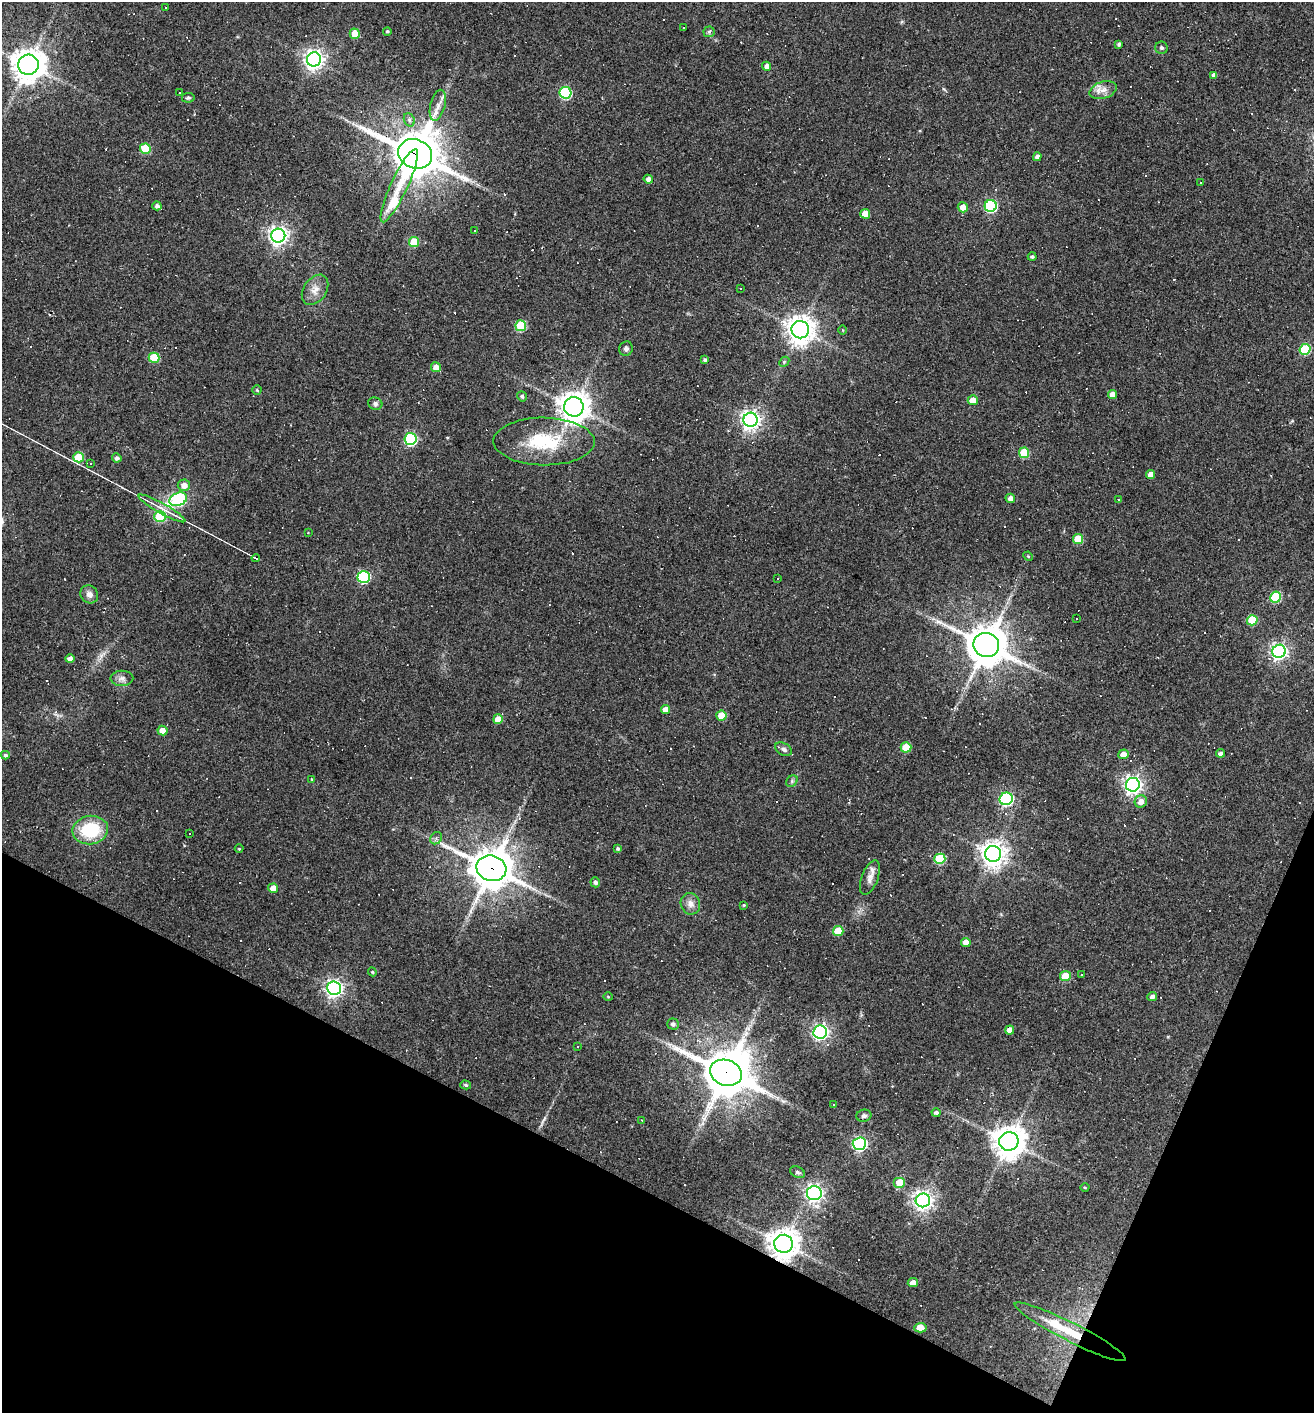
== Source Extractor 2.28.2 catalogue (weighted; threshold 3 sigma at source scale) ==
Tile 15 of 4 x 4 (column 3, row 4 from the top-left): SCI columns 2761-4072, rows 1-1411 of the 5657 x 5645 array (HDU 1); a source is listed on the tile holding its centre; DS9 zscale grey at full resolution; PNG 1316 x 1415 px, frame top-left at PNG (2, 2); each listed source drawn as its Kron ellipse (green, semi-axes under 4 px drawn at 4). Shown black and unused: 20% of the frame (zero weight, under 2 of 3 exposures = <1% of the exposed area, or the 3 px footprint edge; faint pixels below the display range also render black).
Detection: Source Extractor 2.28.2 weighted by HDU 2 'WHT'; one run over the whole footprint, this tile lists its part. Background 0.062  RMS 0.0075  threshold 0.0338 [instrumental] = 3 sigma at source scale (4.5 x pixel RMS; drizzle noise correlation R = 1.50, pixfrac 1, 0.05/0.05 arcsec/px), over >= 5 px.
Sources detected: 200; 1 inside a brighter object's white glare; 64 cosmic-ray / hot-pixel residue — neither listed nor drawn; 3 inside a brighter listed object's ellipse — not listed separately; the other 132 listed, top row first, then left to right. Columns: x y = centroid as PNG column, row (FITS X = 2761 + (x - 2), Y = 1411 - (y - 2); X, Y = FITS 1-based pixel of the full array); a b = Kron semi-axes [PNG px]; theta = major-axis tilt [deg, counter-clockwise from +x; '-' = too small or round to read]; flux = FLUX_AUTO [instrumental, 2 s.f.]
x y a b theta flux
165 8 3 2 - 0.84
683 27 3 3 - 0.55
387 31 4 4 - 1
709 32 5 5 - 1.3
355 34 5 5 - 15
1119 44 4 3 - 1.7
1161 48 6 6 - 1.4
314 59 7 7 - 390
28 65 10 10 - 1200
767 66 4 4 - 3.8
1214 75 4 4 - 3.8
1103 90 14 8 17 5.5
179 93 3 3 - 0.94
565 93 6 6 - 72
188 98 6 5 - 1.2
438 105 16 7 75 5.1
409 120 7 5 -69 1.8
145 149 5 5 - 29
415 154 17 14 -25 2700
1037 157 4 4 - 2.6
648 179 4 4 - 3.6
1200 183 3 3 - 1.2
399 186 40 8 65 15
157 206 4 4 - 2.4
991 206 6 6 - 94
963 207 5 5 - 6.9
865 214 5 5 - 10
474 230 3 2 - 0.9
278 236 7 7 - 350
414 242 5 5 - 25
1032 257 4 4 - 1.3
740 289 3 2 - 0.85
315 290 17 11 55 7
521 326 5 5 - 38
800 330 9 8 - 840
843 330 5 3 - 0.64
626 349 7 6 - 2.2
1305 349 5 5 - 43
154 358 5 5 - 26
705 360 4 4 - 1.5
784 362 6 4 47 0.99
436 367 5 5 - 6.4
257 390 4 4 - 0.79
1112 394 4 4 - 5.6
522 396 5 4 - 1.2
973 400 5 5 - 8.6
375 404 7 6 - 2.1
574 407 10 9 - 940
751 420 7 7 - 360
410 439 6 6 - 92
544 441 50 24 -1 43
1024 453 5 5 - 26
78 457 5 5 - 23
117 458 4 4 - 2.1
90 464 3 3 - 1.9
1150 475 4 4 - 5.5
184 485 6 6 - 5.3
1010 498 5 4 - 3.7
178 499 9 6 22 79
1118 499 3 2 - 0.6
162 508 26 5 -29 7.2
160 516 6 5 - 37
308 532 3 2 - 0.53
1078 539 5 5 - 22
1028 556 5 4 - 0.71
256 558 4 3 - 9.7
364 577 6 6 - 81
778 578 3 2 - 0.45
89 594 9 8 - 3.9
1276 597 5 5 - 37
1077 618 3 2 - 0.78
1252 620 5 5 - 28
986 645 13 12 - 2100
1279 651 7 6 - 240
70 659 4 4 - 4.1
122 678 11 7 1 3.5
666 709 4 4 - 5.4
721 716 5 5 - 17
498 719 5 5 - 7.9
162 730 5 4 - 6.2
906 747 5 5 - 20
783 749 9 6 -29 2.3
1220 753 4 4 - 2.2
1123 754 5 5 - 7.1
5 755 4 4 - 1.4
312 779 4 4 - 0.66
792 781 6 5 - 1.4
1133 785 7 7 - 320
1006 799 6 6 - 110
1141 801 6 6 - 5.2
90 830 18 14 9 37
189 833 3 3 - 14
436 838 6 5 - 1.7
618 848 4 3 - 1.5
239 849 4 3 - 0.55
993 854 8 8 - 710
940 859 5 5 - 36
491 868 15 12 -14 2000
870 878 18 8 69 5.3
595 882 5 5 - 2.1
273 888 5 4 - 6.1
690 904 11 9 -71 4.9
744 905 4 3 - 0.68
838 931 5 5 - 17
966 942 5 4 - 7.5
372 972 4 4 - 0.82
1082 974 3 2 - 0.85
1065 976 5 5 - 22
334 988 7 6 - 310
608 997 4 3 - 0.59
1152 997 5 4 - 2.6
673 1024 5 5 - 2.3
1010 1030 5 4 - 6.4
820 1032 7 6 - 240
578 1046 3 2 - 1.1
726 1073 16 12 -19 2900
466 1085 5 4 - 1.1
834 1104 3 3 - 16
936 1113 4 4 - 2
864 1116 7 6 - 2.1
642 1120 3 2 - 0.48
1009 1141 9 9 - 1200
859 1144 7 6 - 160
798 1172 8 5 -23 1.6
900 1182 6 5 - 15
1085 1187 4 3 - 0.68
814 1193 7 7 - 250
923 1200 7 7 - 400
783 1244 9 9 - 1100
913 1282 5 4 - 4.5
920 1328 6 5 - 11
1070 1332 62 9 -27 28
Overlapping masked pixels (flux is a lower limit): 5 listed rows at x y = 415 154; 491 868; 726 1073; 783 1244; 1070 1332